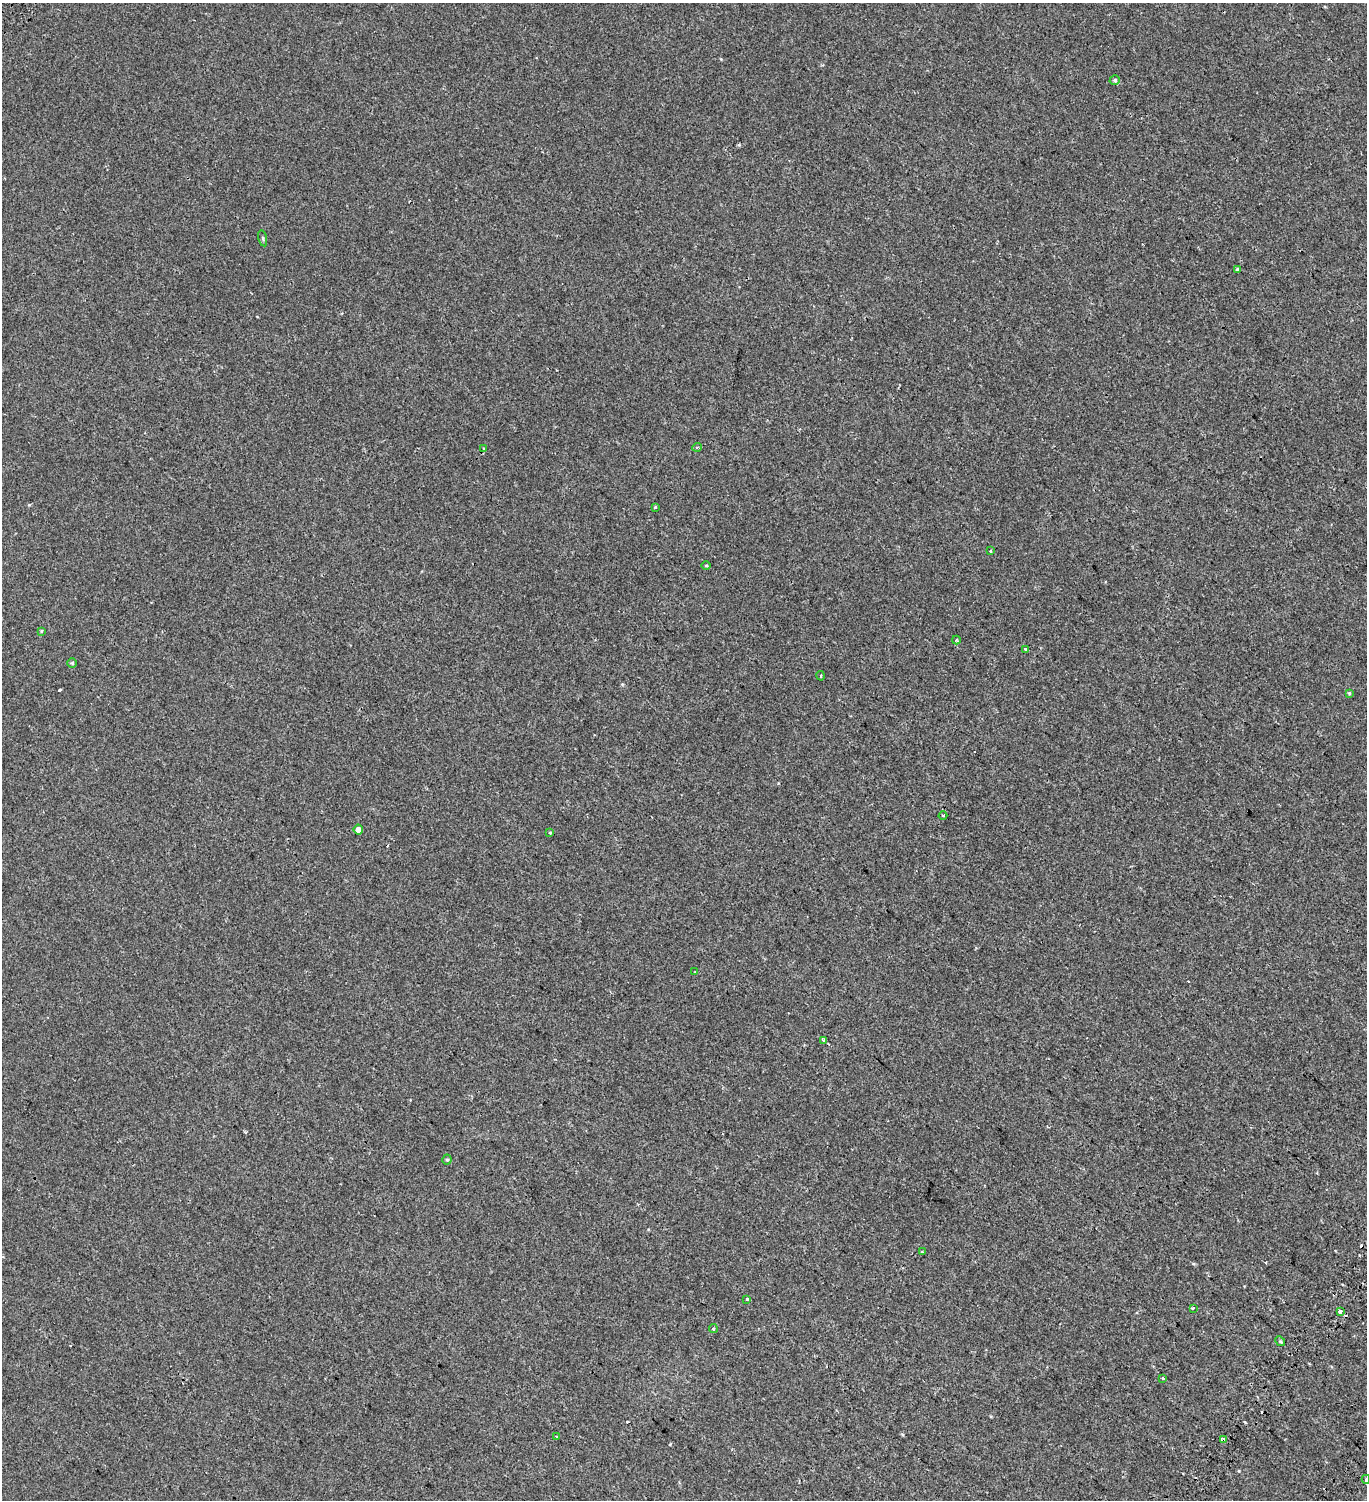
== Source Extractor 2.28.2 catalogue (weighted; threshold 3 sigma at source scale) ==
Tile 6 of 4 x 4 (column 2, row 2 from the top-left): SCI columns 1854-3218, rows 3175-4672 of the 6376 x 6350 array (HDU 1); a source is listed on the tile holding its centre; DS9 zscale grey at full resolution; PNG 1369 x 1502 px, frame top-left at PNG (2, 3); each listed source drawn as its Kron ellipse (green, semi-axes under 4 px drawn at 4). Shown black and unused: <1% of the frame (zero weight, under 2 of 3 exposures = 11% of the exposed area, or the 3 px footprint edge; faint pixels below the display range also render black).
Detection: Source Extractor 2.28.2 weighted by HDU 2 'WHT'; one run over the whole footprint, this tile lists its part. Background 0.00186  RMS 0.0038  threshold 0.0173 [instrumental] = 3 sigma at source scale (4.5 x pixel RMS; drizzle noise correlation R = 1.50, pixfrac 1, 0.0396/0.0396 arcsec/px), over >= 5 px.
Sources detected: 35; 5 cosmic-ray / hot-pixel residue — neither listed nor drawn; the other 30 listed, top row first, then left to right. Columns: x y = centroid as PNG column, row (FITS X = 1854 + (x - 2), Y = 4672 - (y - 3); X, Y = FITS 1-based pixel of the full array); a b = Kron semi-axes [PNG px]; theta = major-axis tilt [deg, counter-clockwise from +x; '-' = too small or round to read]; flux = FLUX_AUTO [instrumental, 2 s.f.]
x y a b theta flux
1115 80 5 5 - 0.56
263 238 8 3 -77 0.46
1238 270 4 3 - 1.9
697 447 5 3 - 0.4
484 449 4 2 - 0.32
655 507 4 3 - 0.49
990 551 3 3 - 1.5
706 565 5 3 - 0.33
41 631 4 4 - 0.35
956 640 4 4 - 0.44
1025 649 3 3 - 2.1
72 663 4 4 - 0.44
821 676 4 3 - 0.31
1349 693 4 4 - 0.4
943 815 4 3 - 0.3
358 830 5 5 - 2.1
550 833 3 3 - 0.26
695 972 2 2 - 0.27
824 1040 4 3 - 0.61
447 1160 5 4 - 0.44
922 1252 3 3 - 0.48
747 1299 3 3 - 2
1193 1308 4 3 - 0.39
1340 1311 3 3 - 3.6
713 1329 4 4 - 0.51
1280 1341 5 4 - 0.47
1163 1378 3 2 - 0.52
556 1437 3 2 - 0.58
1224 1440 4 3 - 5.2
1366 1479 4 3 - 0.93
Overlapping masked pixels (flux is a lower limit): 1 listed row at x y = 1224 1440
Isophote crosses this tile's border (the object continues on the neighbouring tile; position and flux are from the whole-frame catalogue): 1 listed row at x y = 1366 1479
Unlisted compact peaks at least as high as the median listed source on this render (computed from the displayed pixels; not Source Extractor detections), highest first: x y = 59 690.